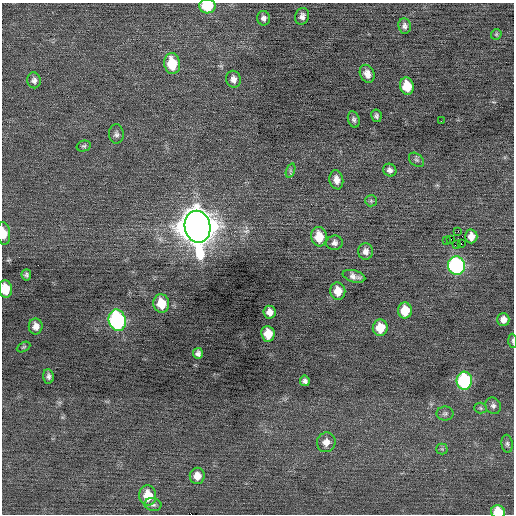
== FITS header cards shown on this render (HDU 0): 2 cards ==
NAXIS1  =                  512 / Axis length
NAXIS2  =                  512 / Axis length

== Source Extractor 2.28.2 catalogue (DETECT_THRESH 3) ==
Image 512 x 512 px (HDU 0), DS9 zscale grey, 1 PNG px = 1 image px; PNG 516 x 516 px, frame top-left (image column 1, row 512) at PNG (2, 3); each listed source drawn as its Kron ellipse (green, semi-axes under 4 px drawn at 4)
Background -0.00154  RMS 0.71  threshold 2.13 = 3 sigma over >= 5 px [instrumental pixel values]
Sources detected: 60; all 60 listed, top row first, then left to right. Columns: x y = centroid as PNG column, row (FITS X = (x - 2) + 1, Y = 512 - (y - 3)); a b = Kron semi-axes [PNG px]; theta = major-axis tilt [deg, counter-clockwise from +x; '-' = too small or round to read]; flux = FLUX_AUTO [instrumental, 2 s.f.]
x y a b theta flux
207 6 8 7 - 1700
302 16 8 7 - 210
263 18 7 6 - 160
405 26 7 6 - 160
496 34 6 5 - 62
172 64 10 8 -82 1400
367 74 9 7 -65 330
233 79 8 7 - 250
34 80 8 6 -82 170
407 86 9 7 -81 1000
376 116 6 5 - 98
354 119 8 5 -72 120
441 121 2 2 - 31
116 134 9 7 -88 160
84 146 7 5 14 88
416 160 8 6 -40 100
390 170 7 6 - 160
290 171 7 4 72 82
336 180 9 7 -79 330
371 201 6 5 - 88
198 227 16 13 -80 110000
458 231 2 2 - 1400
4 233 11 6 -85 480
471 236 7 6 - 360
319 237 10 8 -84 870
451 239 2 2 - 210
446 241 2 2 - 130
334 243 8 7 - 180
457 244 4 2 - 45
461 244 2 2 - 29
366 251 8 7 - 260
457 266 9 8 - 8300
26 275 5 4 - 110
354 276 11 5 -15 240
5 289 8 6 -82 890
338 291 9 7 -81 590
161 303 9 8 - 960
405 310 8 7 - 990
269 312 6 6 - 290
117 320 11 8 -77 8400
503 320 6 6 - 290
36 326 8 7 - 290
380 328 8 7 - 970
268 334 8 6 -84 740
513 341 7 3 -86 72
24 347 7 4 27 70
198 353 5 5 - 160
48 376 7 5 -85 130
305 381 5 4 - 140
464 381 9 8 - 4900
493 406 8 7 - 160
481 408 6 5 - 83
445 414 8 7 - 130
326 442 10 9 - 370
507 444 9 5 -83 120
442 449 5 5 - 77
197 476 8 7 - 420
148 495 10 8 -88 980
153 505 8 6 -9 140
498 512 7 6 - 1400
At the frame edge (FLAGS 8, measured only in part): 5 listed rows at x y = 207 6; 4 233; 5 289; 513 341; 498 512